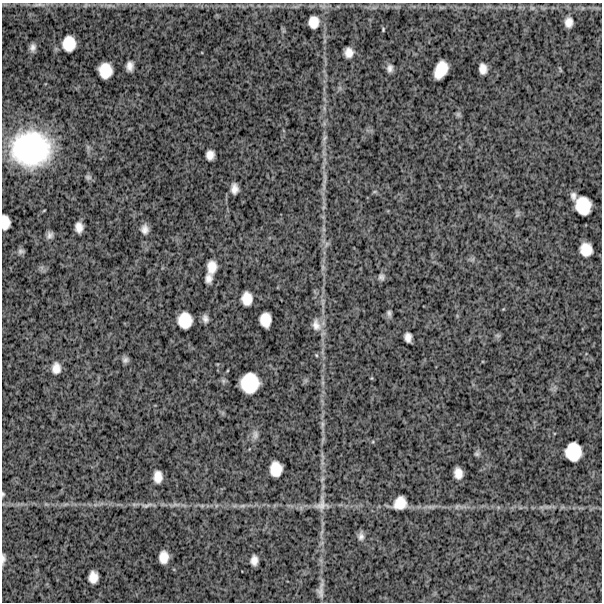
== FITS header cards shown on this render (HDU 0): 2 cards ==
NAXIS1  =                  600
NAXIS2  =                  600

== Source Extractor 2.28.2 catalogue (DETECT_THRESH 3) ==
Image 600 x 600 px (HDU 0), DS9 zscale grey, 1 PNG px = 1 image px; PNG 604 x 604 px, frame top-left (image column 1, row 600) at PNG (2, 3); no overlay
Background 1460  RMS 280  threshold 833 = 3 sigma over >= 5 px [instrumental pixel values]
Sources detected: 62; all 62 listed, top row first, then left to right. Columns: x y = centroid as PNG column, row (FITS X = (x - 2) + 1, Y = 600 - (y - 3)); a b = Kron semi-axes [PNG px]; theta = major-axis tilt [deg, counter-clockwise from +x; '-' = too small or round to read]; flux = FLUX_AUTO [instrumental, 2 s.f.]
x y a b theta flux
39 5 20 4 -2 9.8e+04
532 8 7 4 -1 3.5e+04
314 22 12 10 85 2.0e+05
569 22 9 7 84 1.4e+05
383 29 4 3 - 1.9e+04
69 43 13 11 87 3.5e+05
33 47 9 7 78 8.3e+04
349 53 9 7 -87 1.5e+05
130 66 9 6 86 1.2e+05
390 68 9 7 80 8.0e+04
483 69 10 7 -84 1.4e+05
105 70 13 12 - 3.6e+05
441 70 17 10 65 3.7e+05
560 70 7 3 -77 1.8e+04
458 114 6 6 - 3.7e+04
324 138 9 5 57 4.3e+04
31 149 35 31 0 2.7e+06
210 155 9 7 81 1.4e+05
88 177 9 7 -15 4.8e+04
234 189 10 6 -88 1.2e+05
573 196 10 7 -83 8.6e+04
583 206 16 13 -77 4.5e+05
5 222 13 7 -88 2.0e+05
79 227 10 7 -87 1.5e+05
145 229 12 9 -87 1.2e+05
50 235 6 5 - 6.7e+04
326 244 7 4 71 4.2e+04
586 249 12 11 - 2.9e+05
21 251 8 7 - 5.0e+04
212 267 15 10 86 2.2e+05
323 267 7 4 -90 4.2e+04
381 277 8 7 - 5.6e+04
208 278 10 7 -87 1.1e+05
247 299 12 9 -89 2.4e+05
389 313 9 5 -80 4.8e+04
205 318 9 6 -78 8.2e+04
185 320 14 12 -90 3.8e+05
265 320 13 10 -87 2.6e+05
316 325 17 11 -74 1.8e+05
498 336 8 3 -19 2.5e+04
408 337 9 6 -85 1.1e+05
125 360 8 7 - 6.0e+04
56 368 12 9 85 1.6e+05
250 383 18 16 83 6.4e+05
322 424 9 4 82 5.1e+04
255 435 13 8 85 9.8e+04
573 452 16 14 -87 4.8e+05
477 454 7 6 - 4.1e+04
276 469 13 11 89 3.1e+05
458 473 10 7 -81 1.7e+05
158 477 11 8 90 1.8e+05
3 494 5 4 - 2.4e+04
400 503 13 11 50 2.7e+05
321 504 16 13 67 1.6e+05
147 505 19 5 14 9.1e+04
243 506 9 4 9 5.3e+04
361 536 10 7 -89 8.1e+04
164 557 11 8 88 2.1e+05
3 559 12 4 88 6.1e+04
254 560 9 7 87 1.2e+05
93 577 11 8 -90 1.9e+05
321 592 16 8 -81 1.1e+05
At the frame edge (FLAGS 8, measured only in part): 3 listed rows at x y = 5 222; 3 494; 3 559